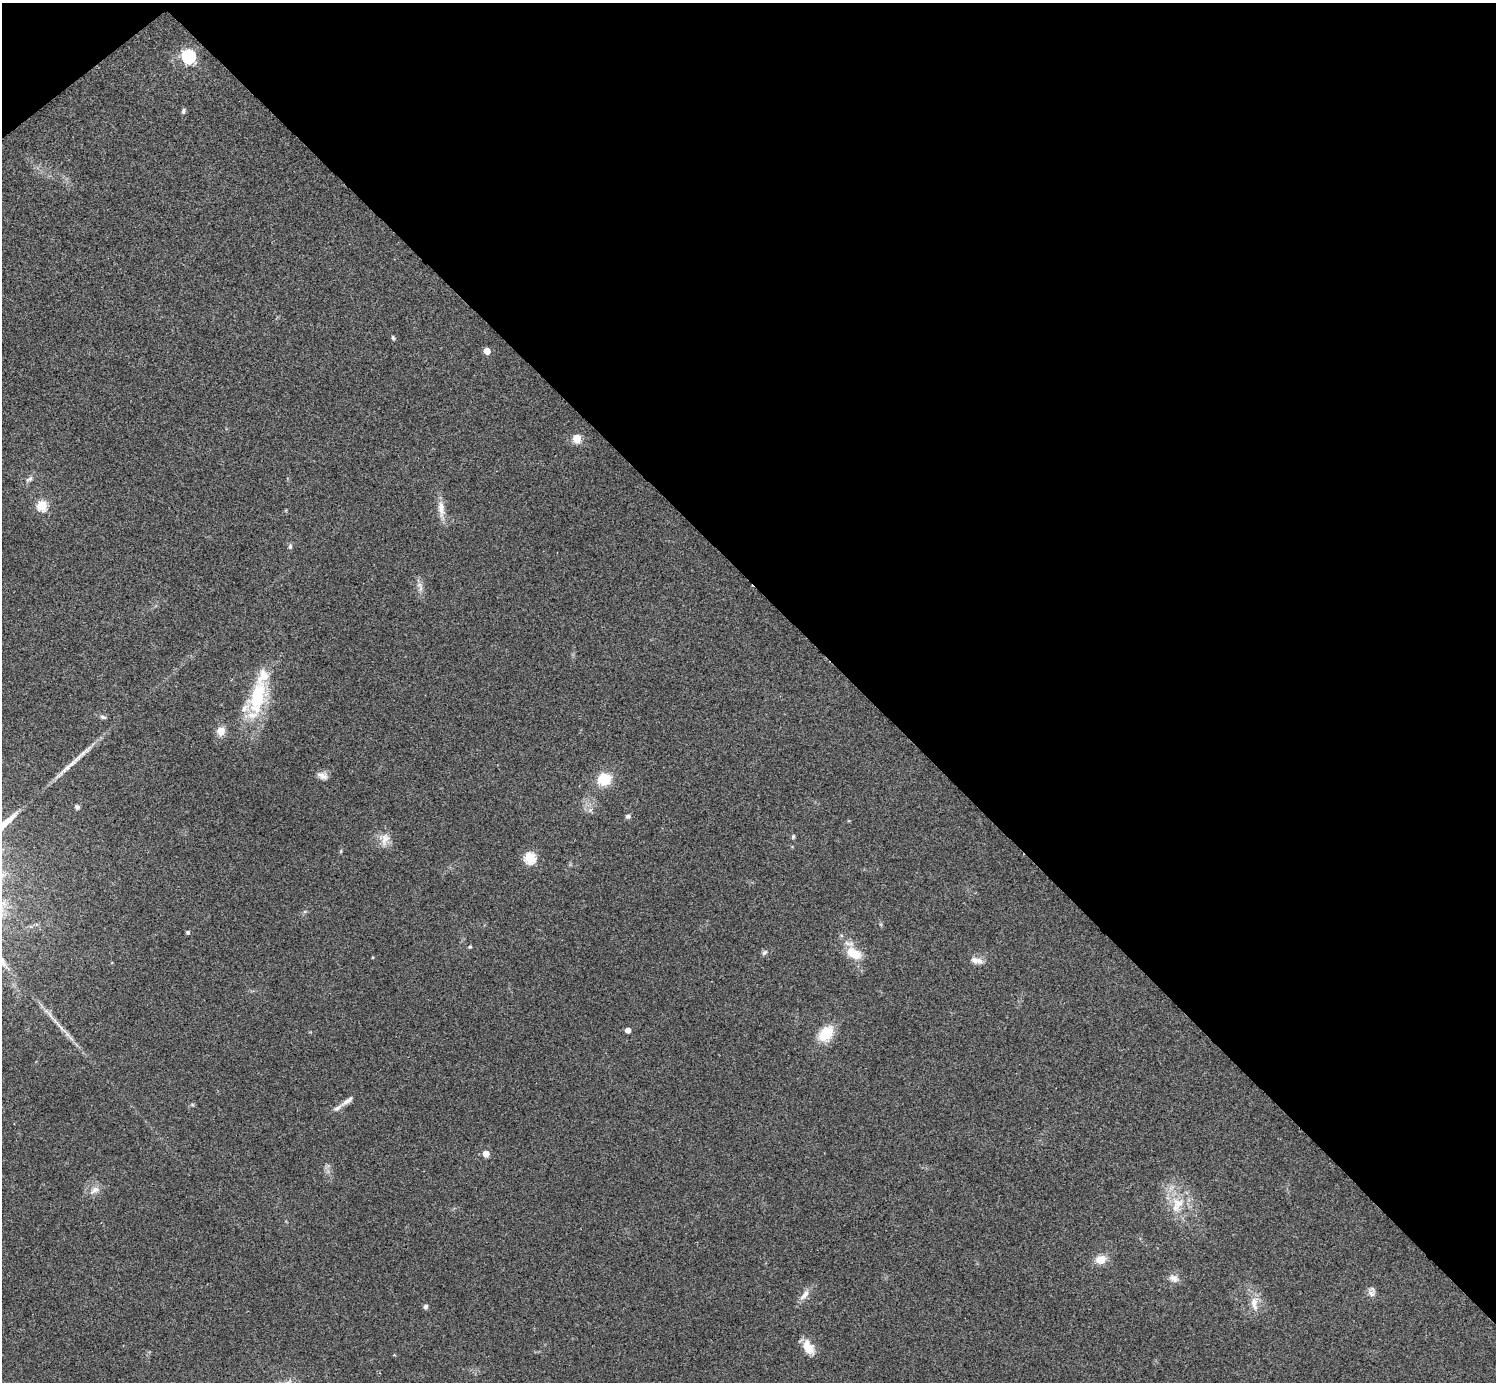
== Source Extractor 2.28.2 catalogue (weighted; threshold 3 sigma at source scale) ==
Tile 3 of 4 x 4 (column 3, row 1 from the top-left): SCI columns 2987-4480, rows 4296-5675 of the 5974 x 5972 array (HDU 1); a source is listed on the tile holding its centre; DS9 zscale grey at full resolution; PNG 1498 x 1384 px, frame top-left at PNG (2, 3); no overlay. Shown black and unused: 43% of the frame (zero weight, under 2 of 3 exposures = <1% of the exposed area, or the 3 px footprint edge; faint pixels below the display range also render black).
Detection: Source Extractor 2.28.2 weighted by HDU 2 'WHT'; one run over the whole footprint, this tile lists its part. Background 0.0473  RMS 0.0066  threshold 0.0298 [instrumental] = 3 sigma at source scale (4.5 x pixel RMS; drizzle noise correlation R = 1.50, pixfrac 1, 0.05/0.05 arcsec/px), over >= 5 px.
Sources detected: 53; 1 long thin detection or spike segment (spike, bleed or trail) — not listed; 9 inside a brighter listed object's ellipse — not listed separately; the other 43 listed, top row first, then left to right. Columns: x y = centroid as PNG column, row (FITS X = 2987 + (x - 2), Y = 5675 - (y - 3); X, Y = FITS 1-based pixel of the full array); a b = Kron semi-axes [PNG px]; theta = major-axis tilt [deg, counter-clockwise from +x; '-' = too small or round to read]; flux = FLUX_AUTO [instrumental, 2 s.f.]
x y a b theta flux
188 56 7 6 - 140
183 111 7 5 68 1.4
393 338 6 4 -72 1.1
487 351 5 5 - 11
577 438 5 5 - 29
30 479 12 6 31 2.6
42 505 5 5 - 48
441 509 29 8 -84 8
290 546 8 5 89 1.5
419 585 10 8 -53 3.4
258 696 40 23 71 41
103 717 9 5 -9 1.6
221 731 11 9 63 6.5
323 776 14 9 -22 4
604 779 15 13 11 19
77 807 7 6 - 1.6
590 810 7 6 - 2.1
628 816 7 6 - 1.9
793 836 6 5 - 1.1
385 839 18 14 85 8
341 851 6 4 72 0.78
530 858 6 5 - 66
305 911 6 4 20 0.98
187 932 4 4 - 1.4
470 947 4 4 - 1
764 952 8 5 40 1.6
853 953 18 11 -30 15
979 961 13 8 -31 4.3
49 1014 34 5 -50 7.6
628 1030 4 4 - 5.4
826 1034 18 13 50 19
347 1101 22 6 35 4.3
192 1105 6 4 -1 0.94
486 1154 5 5 - 11
95 1190 16 9 32 5.6
1178 1203 20 16 -10 15
1101 1259 12 9 14 9.4
1174 1278 14 9 -22 4.5
1371 1293 13 10 -56 3.4
804 1295 20 7 54 5.2
1254 1303 23 10 -86 9
426 1307 6 5 - 1.6
808 1347 19 11 -60 9.8